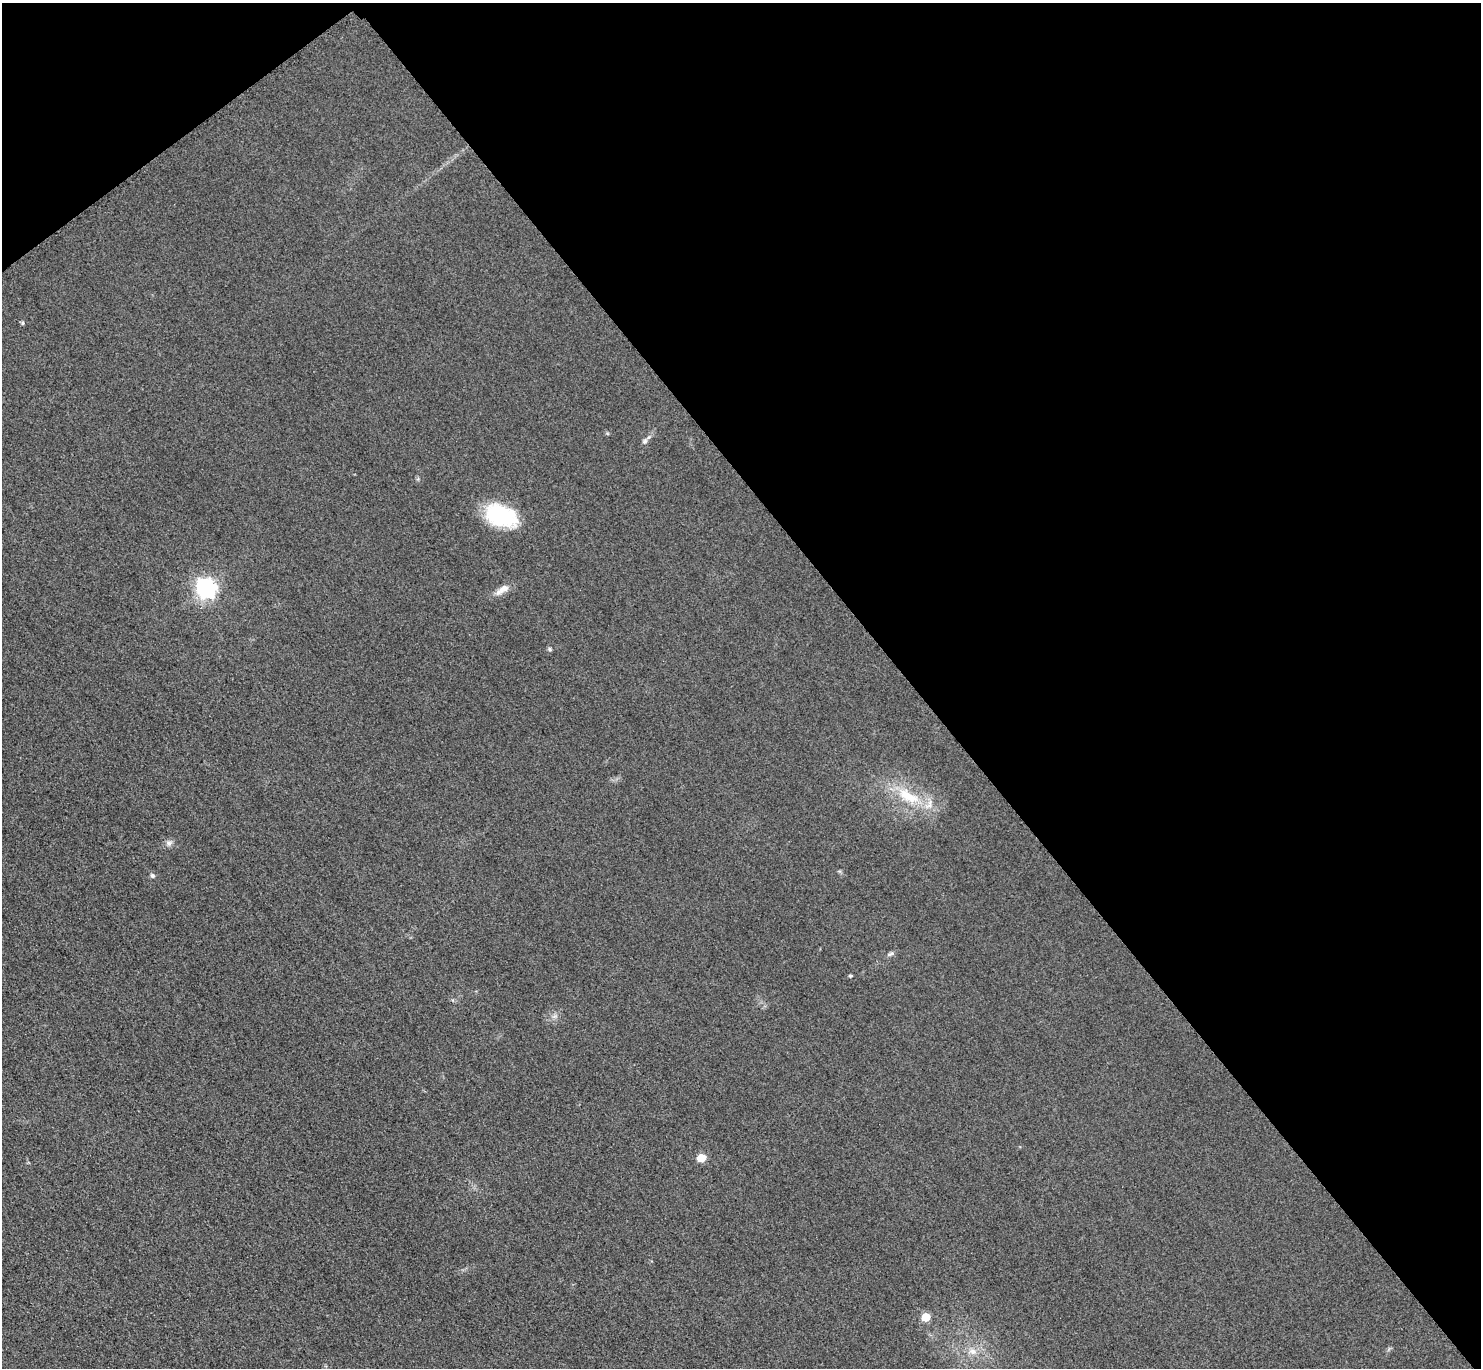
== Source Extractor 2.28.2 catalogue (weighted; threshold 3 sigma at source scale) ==
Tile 3 of 4 x 4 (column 3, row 1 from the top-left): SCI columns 2989-4467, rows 4425-5790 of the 5977 x 5973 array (HDU 1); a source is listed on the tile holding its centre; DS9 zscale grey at full resolution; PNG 1483 x 1370 px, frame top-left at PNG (2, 3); no overlay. Shown black and unused: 41% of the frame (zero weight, under 3 of 4 exposures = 3% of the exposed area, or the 3 px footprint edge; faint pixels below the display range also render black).
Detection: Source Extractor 2.28.2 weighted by HDU 2 'WHT'; one run over the whole footprint, this tile lists its part. Background 0.0823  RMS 0.019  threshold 0.0873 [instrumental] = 3 sigma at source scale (4.5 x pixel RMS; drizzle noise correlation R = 1.50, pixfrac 1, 0.05/0.05 arcsec/px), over >= 5 px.
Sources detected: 14; all 14 listed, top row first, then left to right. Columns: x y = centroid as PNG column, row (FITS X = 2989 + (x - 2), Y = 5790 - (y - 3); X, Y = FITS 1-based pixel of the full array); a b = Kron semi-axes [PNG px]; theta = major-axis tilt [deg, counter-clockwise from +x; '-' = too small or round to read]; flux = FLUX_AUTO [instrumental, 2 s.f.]
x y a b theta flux
23 323 5 5 - 3.5
645 441 7 7 - 5.9
501 516 33 20 -21 150
206 588 9 7 -67 960
502 590 22 8 35 18
550 649 6 5 - 3.1
908 796 36 16 -29 83
169 843 9 8 - 7.9
152 875 7 6 - 4.1
890 954 12 5 27 5.2
850 976 4 3 - 3.2
701 1158 5 5 - 52
926 1317 5 5 - 64
972 1351 11 9 -20 16